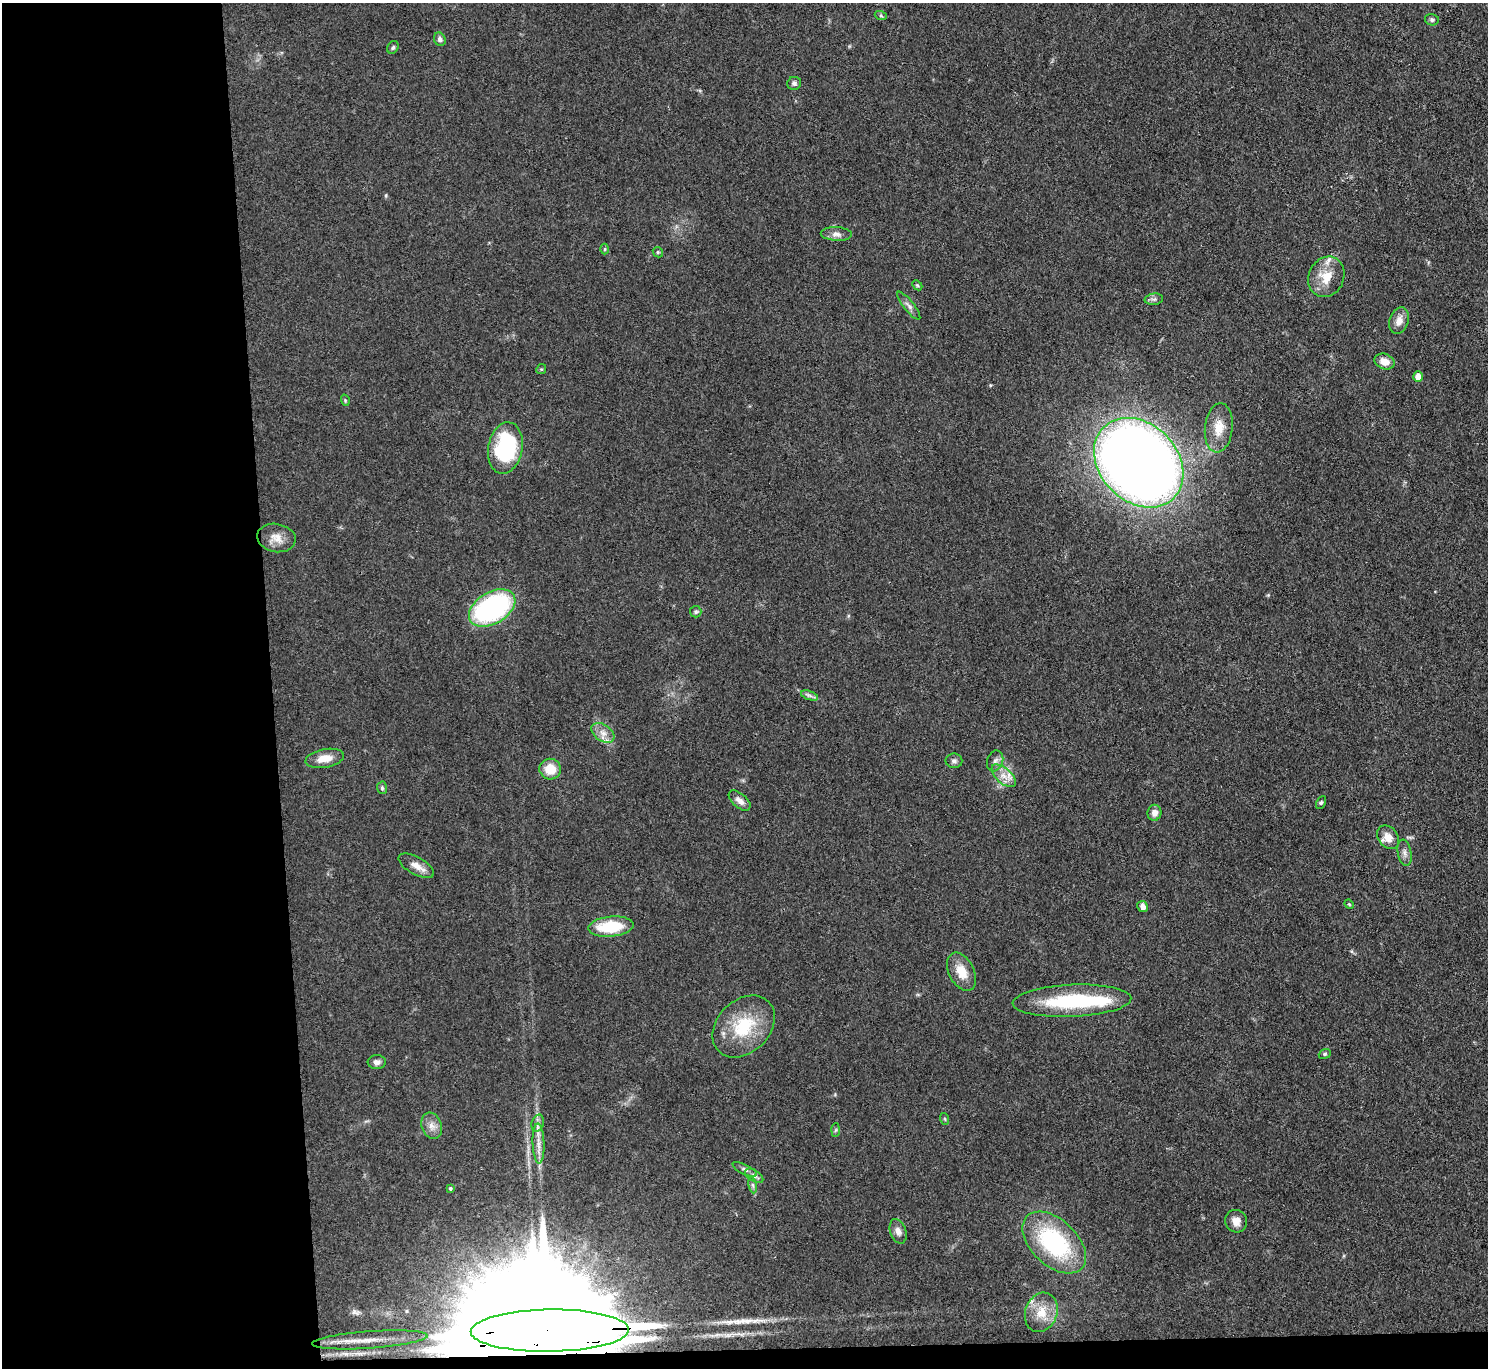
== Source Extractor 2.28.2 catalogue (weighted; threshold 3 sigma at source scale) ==
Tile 7 of 3 x 3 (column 1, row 3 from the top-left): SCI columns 1-1486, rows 124-1489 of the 4458 x 4433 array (HDU 1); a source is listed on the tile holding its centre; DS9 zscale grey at full resolution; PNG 1490 x 1370 px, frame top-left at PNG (2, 3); each listed source drawn as its Kron ellipse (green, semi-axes under 4 px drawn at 4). Shown black and unused: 19% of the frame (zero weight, under 3 of 4 exposures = <1% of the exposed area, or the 3 px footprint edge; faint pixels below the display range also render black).
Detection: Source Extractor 2.28.2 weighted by HDU 2 'WHT'; one run over the whole footprint, this tile lists its part. Background 0.0958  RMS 0.0066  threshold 0.0298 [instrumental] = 3 sigma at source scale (4.5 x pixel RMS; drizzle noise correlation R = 1.50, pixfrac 1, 0.05/0.05 arcsec/px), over >= 5 px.
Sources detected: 63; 2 inside a brighter object's white glare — neither listed nor drawn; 1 inside a brighter listed object's ellipse — not listed separately; the other 60 listed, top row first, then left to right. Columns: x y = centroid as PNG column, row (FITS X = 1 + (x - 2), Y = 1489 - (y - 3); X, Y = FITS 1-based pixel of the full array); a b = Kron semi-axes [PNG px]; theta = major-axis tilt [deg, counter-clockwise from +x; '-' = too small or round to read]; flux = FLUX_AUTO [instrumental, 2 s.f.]
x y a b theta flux
881 16 6 4 -19 0.99
1432 20 7 5 -13 1.5
440 39 7 5 -63 2
393 47 7 5 56 1.4
794 83 7 6 - 1.8
836 234 15 7 -3 3.8
605 249 5 3 - 0.89
658 252 5 4 - 1
1326 277 21 17 65 15
917 285 6 4 -43 0.89
1154 299 9 5 7 1.9
909 306 17 5 -51 3
1399 321 14 9 71 5.9
1384 361 10 7 -21 6.9
541 369 5 4 - 0.91
1418 376 5 4 - 7.3
345 400 6 3 -73 0.79
1219 428 25 14 84 12
505 448 26 17 80 67
1139 463 50 39 -45 1200
276 538 19 14 -10 8.4
492 608 25 15 31 120
696 612 6 5 - 1.3
809 695 9 4 -19 1.9
603 733 13 8 -35 5.3
325 758 19 9 10 9.5
954 761 8 7 - 2.1
995 761 11 8 70 3.1
550 769 11 10 - 13
1004 776 15 7 -42 6.4
382 788 6 5 - 1.2
740 801 13 7 -41 4.3
1321 802 7 4 62 1.1
1154 813 8 7 - 3.8
1388 837 13 9 -55 7.1
1405 853 13 7 -79 3.2
416 866 19 8 -29 6
1349 904 5 4 - 0.74
1143 907 6 5 - 3.6
611 927 23 10 6 29
962 972 20 12 -63 12
1072 1001 59 16 3 63
744 1026 35 26 44 37
1325 1054 6 4 22 0.99
377 1062 9 7 3 2.8
945 1119 6 3 -71 0.81
538 1123 9 6 74 2.6
432 1126 13 10 -72 5.4
836 1130 7 4 88 1.1
538 1143 20 6 -88 6.1
745 1169 13 5 -27 2.2
754 1176 10 5 -32 2.3
753 1185 8 4 -81 1.5
450 1188 3 3 - 0.95
1236 1221 11 11 - 5.6
898 1231 12 8 -72 3.8
1054 1243 38 23 -43 81
1041 1312 20 16 70 14
550 1331 79 21 1 66000
370 1340 58 8 4 19
Overlapping masked pixels (flux is a lower limit): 1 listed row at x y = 550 1331